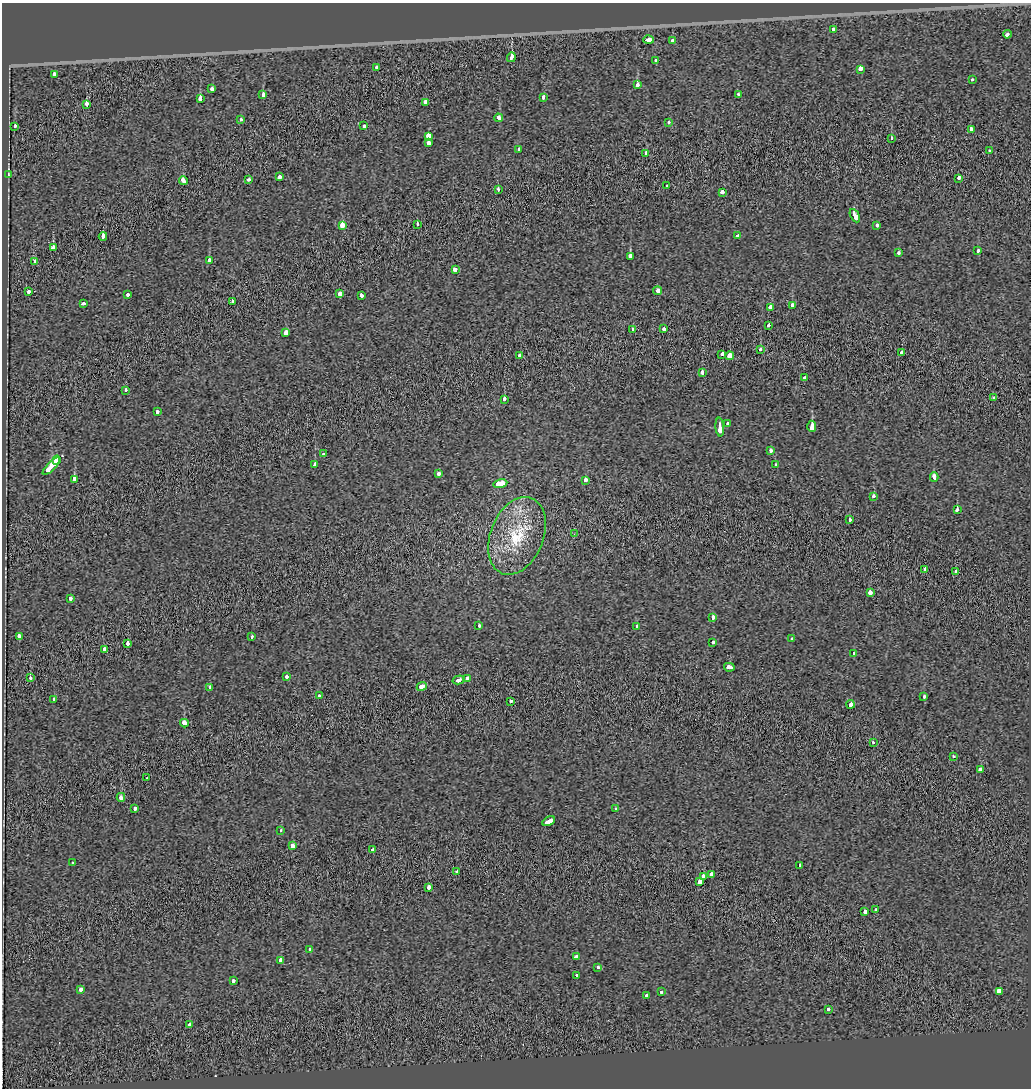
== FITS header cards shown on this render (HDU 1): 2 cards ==
NAXIS1  =                 1029
NAXIS2  =                 1086

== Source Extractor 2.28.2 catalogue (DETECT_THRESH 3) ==
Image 1029 x 1086 px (HDU 1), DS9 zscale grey, 1 PNG px = 1 image px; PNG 1033 x 1090 px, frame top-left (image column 1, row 1086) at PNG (2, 3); each listed source drawn as its Kron ellipse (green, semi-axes under 4 px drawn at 4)
Background -0.0347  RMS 0.19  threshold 0.572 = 3 sigma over >= 5 px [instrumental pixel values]
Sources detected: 153; all 153 listed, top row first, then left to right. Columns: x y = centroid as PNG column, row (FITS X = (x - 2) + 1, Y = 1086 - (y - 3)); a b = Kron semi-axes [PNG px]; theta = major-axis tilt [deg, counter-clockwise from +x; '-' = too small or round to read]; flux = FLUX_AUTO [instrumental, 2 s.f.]
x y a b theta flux
833 29 3 3 - 120
1007 34 4 3 - 290
648 40 5 3 - 430
672 40 4 3 - 290
511 57 5 3 - 320
656 60 3 3 - 190
377 67 3 3 - 180
860 69 4 3 - 820
54 74 4 3 - 170
972 80 3 3 - 57
637 85 4 3 - 200
212 89 4 3 - 200
738 94 3 3 - 85
263 95 4 3 - 96
543 97 3 3 - 190
200 99 4 3 - 270
426 102 4 3 - 270
87 104 4 3 - 250
498 118 4 3 - 230
240 120 3 3 - 63
668 122 3 3 - 71
14 126 4 3 - 76
364 126 3 3 - 170
971 130 3 3 - 380
429 136 4 3 - 1300
891 138 3 3 - 78
429 143 3 3 - 570
519 149 4 3 - 81
989 151 3 3 - 72
646 153 4 3 - 200
8 174 3 2 - 7.3
280 177 4 3 - 250
959 178 4 3 - 340
248 179 3 3 - 120
183 181 4 3 - 350
667 185 3 3 - 63
498 189 4 3 - 61
722 192 4 3 - 380
855 216 7 3 -62 630
417 224 4 3 - 86
342 225 4 3 - 510
877 225 3 3 - 160
103 236 4 3 - 300
738 236 4 3 - 190
53 248 4 3 - 370
978 250 3 3 - 110
899 253 3 3 - 89
630 257 4 3 - 960
209 260 3 3 - 110
35 262 3 3 - 490
455 269 4 3 - 170
28 291 3 3 - 86
657 291 4 3 - 310
340 294 4 3 - 260
127 295 3 3 - 130
361 295 4 3 - 250
232 301 3 3 - 120
83 304 4 3 - 160
792 306 3 3 - 420
771 307 4 3 - 560
768 325 3 3 - 110
632 329 3 3 - 70
663 329 4 3 - 140
286 332 4 4 - 490
760 349 3 3 - 89
902 353 3 3 - 170
722 354 3 3 - 200
520 356 4 3 - 200
730 356 4 3 - 2500
702 372 3 3 - 150
805 378 3 3 - 180
126 390 3 3 - 79
994 398 3 3 - 80
504 399 3 3 - 350
157 412 3 3 - 160
728 423 4 3 - 100
812 426 6 3 -88 890
720 427 9 3 -85 890
770 450 3 3 - 260
324 454 3 3 - 140
56 460 4 3 - 500
315 465 4 3 - 230
775 465 3 3 - 190
51 466 11 4 46 2000
439 474 3 3 - 100
934 477 4 3 - 280
75 479 4 3 - 1100
585 480 3 3 - 230
500 484 7 4 11 1100
873 497 3 3 - 140
957 510 3 3 - 280
849 519 3 3 - 73
574 534 2 2 - 6.7
517 536 40 26 68 770
925 569 3 3 - 280
956 572 4 3 - 260
870 593 4 3 - 300
70 598 4 3 - 170
713 617 4 3 - 210
479 626 3 3 - 100
637 626 4 3 - 130
19 636 4 3 - 200
252 637 3 3 - 160
792 639 4 3 - 160
713 643 3 3 - 110
128 644 3 3 - 350
104 649 3 3 - 180
854 653 3 3 - 74
729 667 5 3 - 400
286 677 3 3 - 120
30 678 3 3 - 75
467 679 3 3 - 440
458 680 6 3 15 560
422 686 5 3 - 290
210 687 3 3 - 210
319 696 3 3 - 160
924 696 3 3 - 95
54 699 3 3 - 49
511 701 3 3 - 190
851 704 4 3 - 220
184 723 4 3 - 1100
873 742 3 3 - 63
953 757 3 3 - 62
981 769 4 3 - 210
147 778 3 3 - 120
121 797 4 3 - 390
135 809 4 3 - 190
615 809 3 3 - 150
549 821 7 3 27 420
280 830 3 2 - 100
293 846 4 3 - 360
373 850 4 3 - 210
73 863 3 3 - 74
800 865 4 3 - 130
457 872 3 3 - 190
711 875 4 3 - 570
703 876 3 3 - 500
700 882 4 3 - 500
429 887 3 3 - 350
875 909 3 3 - 220
865 912 3 3 - 250
310 949 3 3 - 70
576 957 4 3 - 220
281 960 3 3 - 860
598 968 3 3 - 210
576 975 3 3 - 120
233 981 3 3 - 200
81 989 4 3 - 240
999 991 4 3 - 1100
661 992 3 3 - 130
646 996 3 3 - 79
829 1009 3 3 - 130
190 1024 3 3 - 240